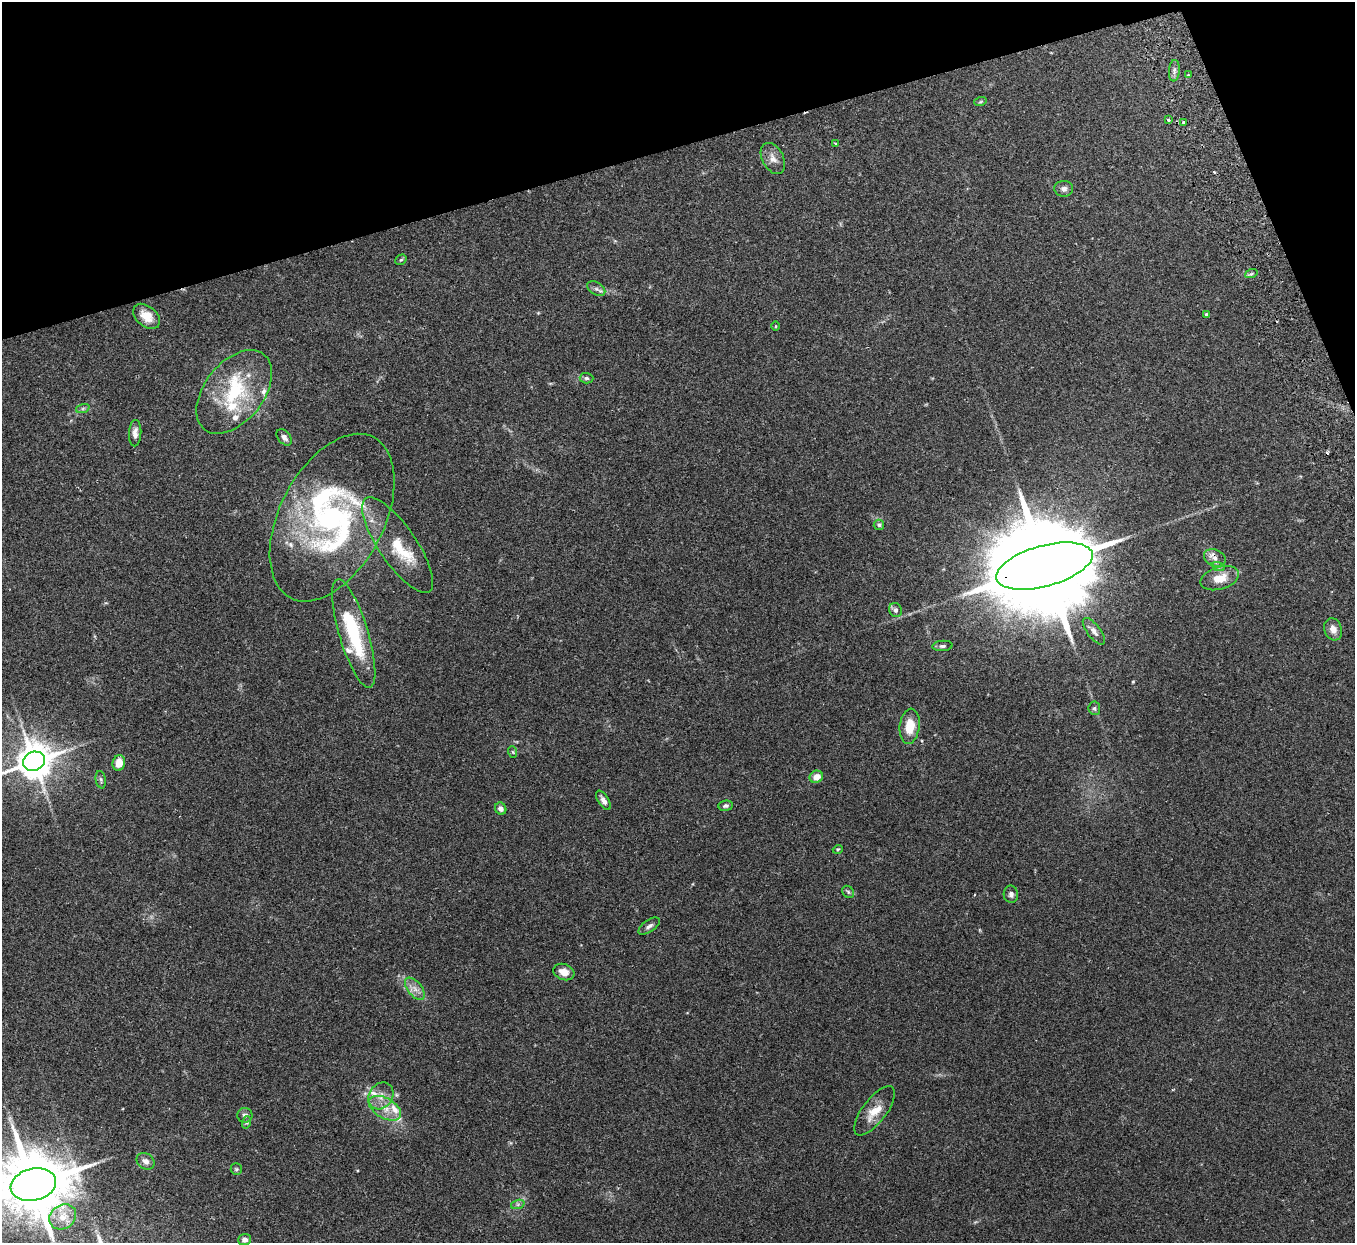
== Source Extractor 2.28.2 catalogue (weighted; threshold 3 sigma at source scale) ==
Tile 3 of 4 x 4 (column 3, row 1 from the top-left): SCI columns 2762-4114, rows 3900-5140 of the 5522 x 5441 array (HDU 1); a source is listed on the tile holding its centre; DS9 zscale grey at full resolution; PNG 1357 x 1245 px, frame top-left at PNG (2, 2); each listed source drawn as its Kron ellipse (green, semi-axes under 4 px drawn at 4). Shown black and unused: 14% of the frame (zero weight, under 2 of 3 exposures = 3% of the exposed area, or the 3 px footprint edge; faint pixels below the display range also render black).
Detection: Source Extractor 2.28.2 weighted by HDU 2 'WHT'; one run over the whole footprint, this tile lists its part. Background 0.25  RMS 0.0083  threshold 0.0374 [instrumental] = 3 sigma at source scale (4.5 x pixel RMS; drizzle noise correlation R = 1.50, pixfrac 1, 0.05/0.05 arcsec/px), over >= 5 px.
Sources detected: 75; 2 inside a brighter object's white glare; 2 cosmic-ray / hot-pixel residue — neither listed nor drawn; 13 inside a brighter listed object's ellipse — not listed separately; the other 58 listed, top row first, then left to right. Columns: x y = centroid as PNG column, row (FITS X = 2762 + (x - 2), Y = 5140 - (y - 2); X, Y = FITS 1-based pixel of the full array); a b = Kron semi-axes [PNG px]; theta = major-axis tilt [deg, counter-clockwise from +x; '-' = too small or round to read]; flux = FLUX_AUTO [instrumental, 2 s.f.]
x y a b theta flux
1174 71 11 5 84 2.7
1188 75 3 2 - 0.93
980 102 6 4 18 1
1168 120 4 3 - 0.98
1184 122 3 3 - 1.6
835 144 3 3 - 1.1
773 158 17 10 -62 6.7
1064 189 9 8 - 3.2
401 260 6 5 - 1.1
1251 274 6 4 19 1.4
596 289 10 6 -32 2.8
1206 314 3 3 - 1.7
146 316 15 10 -40 11
775 326 4 3 - 0.73
586 378 7 5 -2 1.8
234 392 48 29 52 58
83 408 7 4 19 1.5
135 433 13 6 87 4.6
284 437 9 6 -50 3.2
332 518 90 52 62 170
879 525 5 5 - 1.6
398 545 56 19 -56 31
1215 558 11 8 -21 4.4
1044 566 50 20 15 26000
1218 566 7 4 -19 1.6
1220 578 20 11 17 13
895 610 7 6 - 2.5
1333 629 11 8 -71 6.3
1094 631 16 6 -52 4.5
354 633 56 14 -73 56
942 646 10 5 4 2.1
1094 708 7 6 - 1.7
910 726 18 10 83 17
513 752 6 3 -71 1
34 761 11 9 22 2200
119 763 8 6 78 10
816 777 7 6 - 7
101 780 9 5 -80 1.7
603 800 11 5 -58 3.9
726 806 7 5 7 1.7
501 809 6 5 - 3.7
838 849 5 3 - 0.82
848 892 7 5 -47 1.5
1011 894 9 7 -87 2.8
649 926 12 6 35 3.2
564 972 11 8 -19 8.2
415 989 13 7 -50 5.5
381 1096 14 11 56 8.8
385 1108 18 10 -30 11
875 1111 29 12 53 14
245 1115 7 7 - 2.9
247 1122 6 4 72 1.2
145 1161 9 7 -34 4.4
236 1169 6 5 - 1.3
33 1185 23 16 13 8300
518 1204 7 4 19 1.6
63 1217 14 11 35 9.8
245 1240 6 5 - 3.6
Overlapping masked pixels (flux is a lower limit): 1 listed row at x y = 1044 566
Isophote crosses this tile's border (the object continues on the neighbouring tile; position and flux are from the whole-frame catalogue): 2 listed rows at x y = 34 761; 33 1185